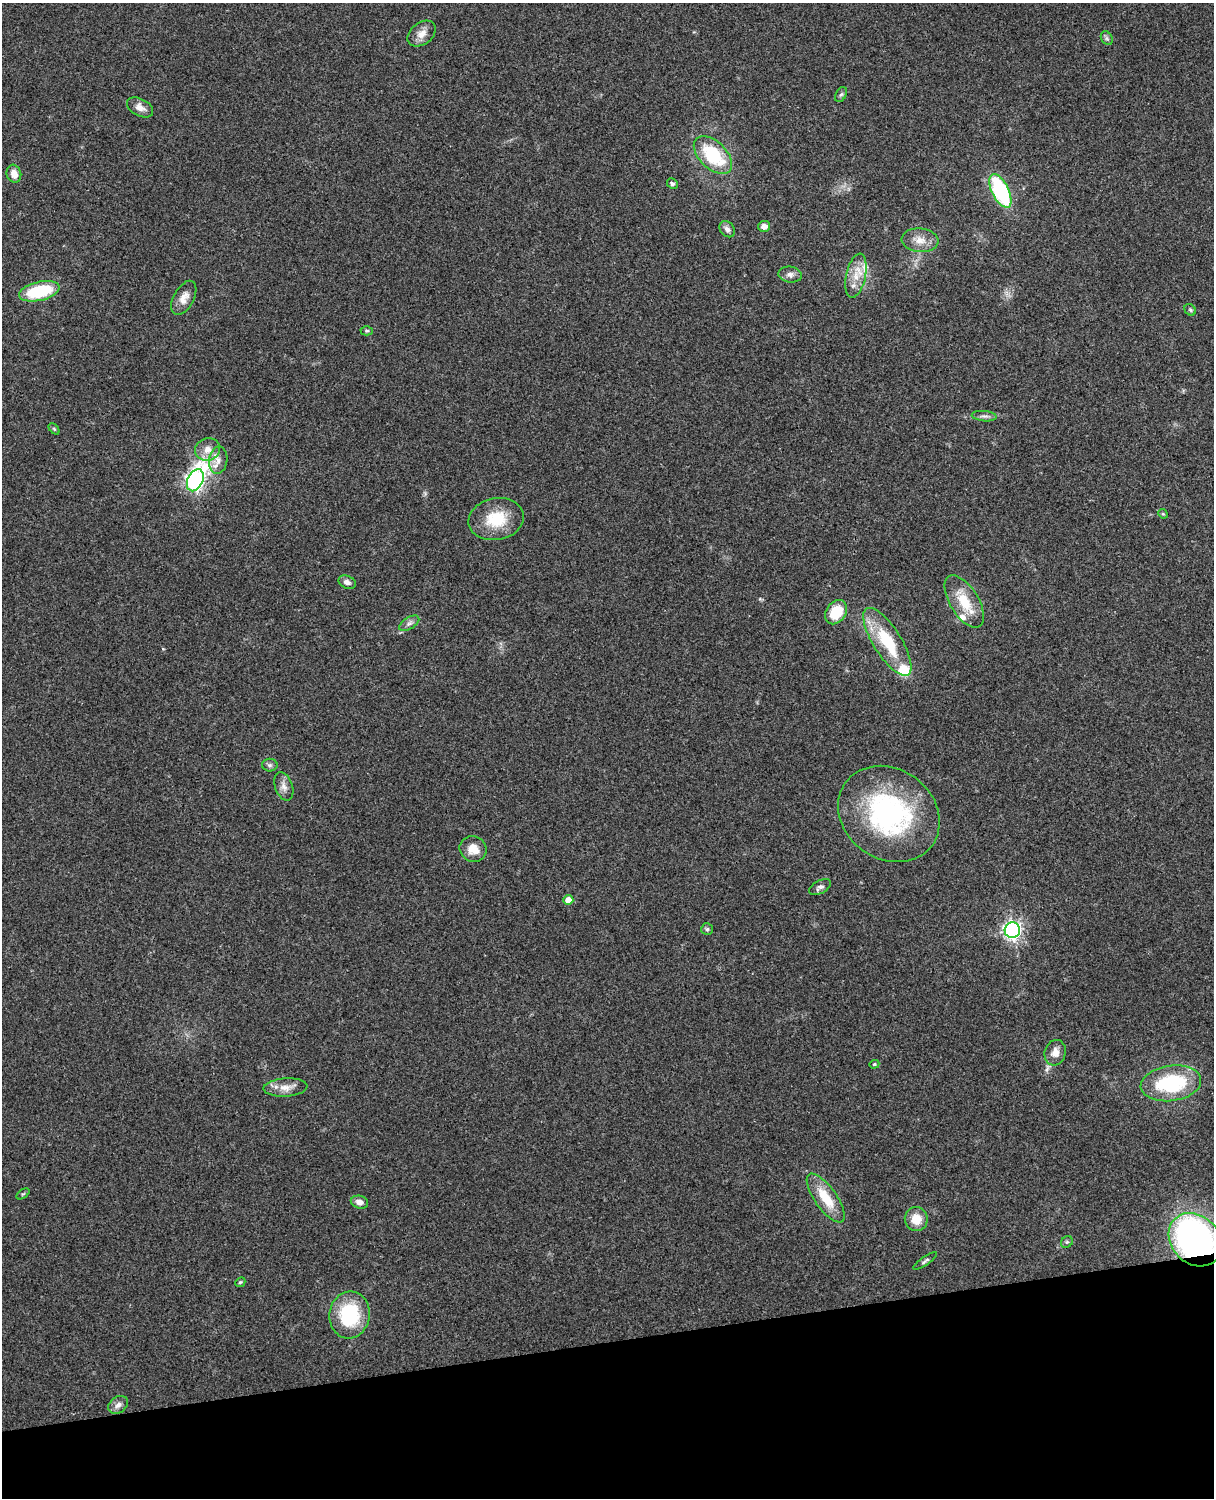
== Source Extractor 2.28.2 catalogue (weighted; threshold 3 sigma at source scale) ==
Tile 10 of 4 x 3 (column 2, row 3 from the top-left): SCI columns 1331-2542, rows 165-1660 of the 5088 x 4928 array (HDU 1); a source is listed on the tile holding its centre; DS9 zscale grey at full resolution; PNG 1216 x 1500 px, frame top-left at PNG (2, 3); each listed source drawn as its Kron ellipse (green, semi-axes under 4 px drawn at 4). Shown black and unused: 10% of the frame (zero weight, under 3 of 4 exposures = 6% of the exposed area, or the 3 px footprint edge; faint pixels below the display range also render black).
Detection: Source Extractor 2.28.2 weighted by HDU 2 'WHT'; one run over the whole footprint, this tile lists its part. Background 0.24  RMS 0.0087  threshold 0.0389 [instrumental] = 3 sigma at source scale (4.5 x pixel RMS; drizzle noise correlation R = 1.50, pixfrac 1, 0.05/0.05 arcsec/px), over >= 5 px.
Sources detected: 54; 3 inside a brighter listed object's ellipse — not listed separately; the other 51 listed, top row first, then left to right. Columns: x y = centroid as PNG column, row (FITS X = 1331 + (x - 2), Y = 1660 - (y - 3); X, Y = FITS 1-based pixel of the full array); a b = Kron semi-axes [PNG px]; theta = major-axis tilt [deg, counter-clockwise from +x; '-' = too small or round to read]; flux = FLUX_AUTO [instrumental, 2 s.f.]
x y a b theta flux
422 34 16 10 38 8.3
1107 38 7 5 -60 2
841 95 8 5 61 1.9
140 107 14 8 -28 6.4
713 155 23 13 -44 49
14 174 9 7 -73 7.9
672 184 5 5 - 1.9
1000 191 18 8 -64 98
764 226 6 5 - 5.4
727 229 9 7 -48 3.7
920 240 18 12 -6 10
790 274 12 8 -6 4.3
856 276 22 9 78 13
39 291 21 9 13 48
184 298 18 10 61 8.1
1190 310 6 5 - 1.6
367 331 6 4 2 1.3
984 416 12 5 -5 3
54 429 6 4 -45 1.2
208 449 12 11 - 8.3
218 460 14 9 82 7.3
195 480 11 7 65 370
1163 514 5 4 - 1
496 519 28 21 11 31
347 582 9 6 -25 3.7
964 601 29 14 -58 25
836 612 13 10 54 23
409 623 11 6 32 3.3
887 642 39 14 -58 45
270 765 8 6 1 2.2
284 786 15 8 -70 5.5
889 814 53 45 -36 160
473 849 14 12 -30 11
820 887 12 6 30 3.1
568 900 5 5 - 11
707 929 6 6 - 1.7
1012 930 8 7 - 290
1055 1053 13 10 74 7.1
874 1064 5 4 - 1.1
1171 1083 30 17 8 68
286 1087 22 9 4 9.2
23 1194 7 4 36 1.1
826 1198 29 11 -55 24
359 1202 9 6 -15 5.1
916 1219 12 11 - 13
1195 1240 29 24 -46 300
1067 1242 6 5 - 1.5
925 1261 14 4 35 2.1
240 1282 5 4 - 1.1
350 1315 23 20 82 56
118 1405 11 8 34 4.5
Overlapping masked pixels (flux is a lower limit): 1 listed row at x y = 1195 1240
Isophote crosses this tile's border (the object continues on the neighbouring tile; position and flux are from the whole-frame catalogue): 1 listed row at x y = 1195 1240